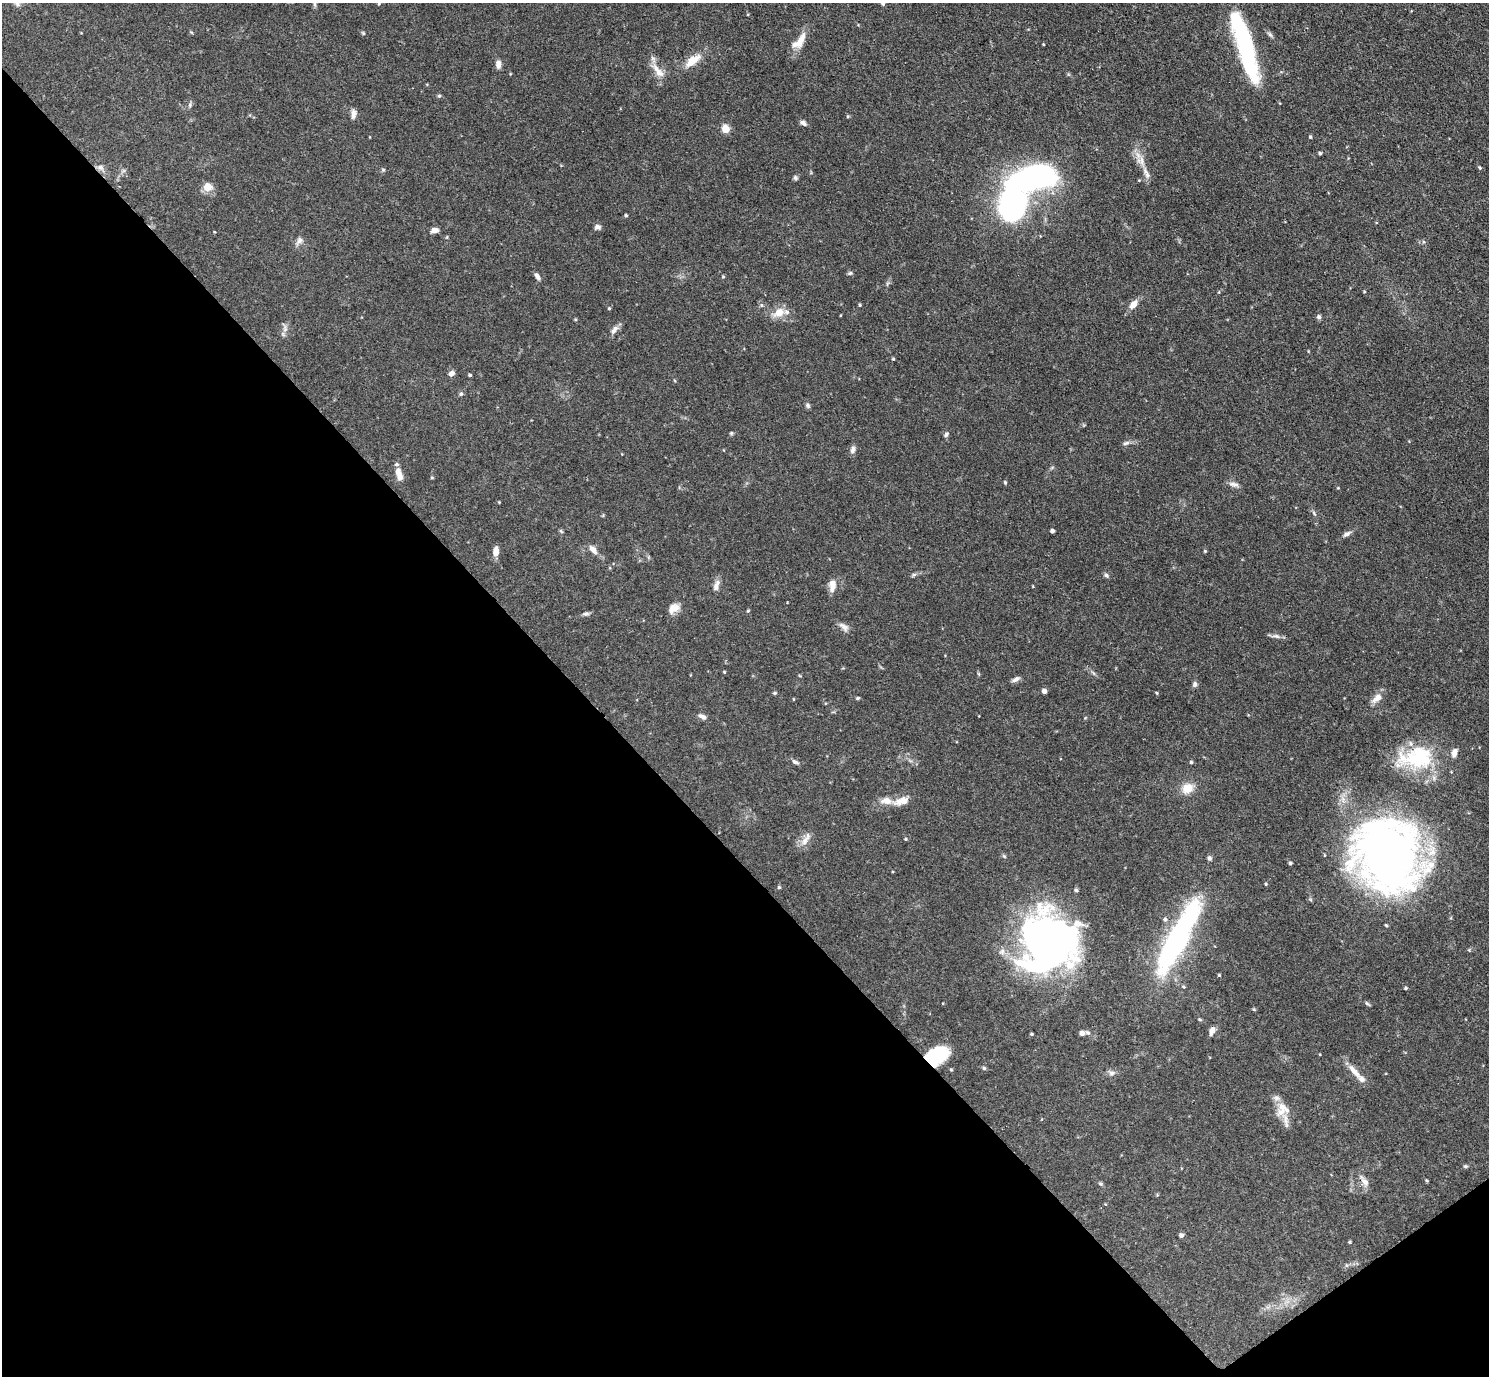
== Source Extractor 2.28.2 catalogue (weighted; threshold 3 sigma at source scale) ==
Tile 14 of 4 x 4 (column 2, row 4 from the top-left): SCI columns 1498-2984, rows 308-1681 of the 5969 x 5965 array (HDU 1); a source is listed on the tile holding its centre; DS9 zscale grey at full resolution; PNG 1491 x 1378 px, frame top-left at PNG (2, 3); no overlay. Shown black and unused: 40% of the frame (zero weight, under 3 of 4 exposures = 1% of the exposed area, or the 3 px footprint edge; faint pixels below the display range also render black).
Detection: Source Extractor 2.28.2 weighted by HDU 2 'WHT'; one run over the whole footprint, this tile lists its part. Background 0.0699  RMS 0.0041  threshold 0.0184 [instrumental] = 3 sigma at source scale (4.5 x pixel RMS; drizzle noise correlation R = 1.50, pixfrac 1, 0.05/0.05 arcsec/px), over >= 5 px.
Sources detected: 133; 6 inside a brighter object's white glare — not listed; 7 inside a brighter listed object's ellipse — not listed separately; the other 120 listed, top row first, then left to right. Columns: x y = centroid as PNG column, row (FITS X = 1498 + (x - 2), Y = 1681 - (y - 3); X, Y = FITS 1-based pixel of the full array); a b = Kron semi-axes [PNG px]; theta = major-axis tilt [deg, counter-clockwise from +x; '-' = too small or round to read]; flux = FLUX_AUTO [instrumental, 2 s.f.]
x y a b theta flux
314 3 9 5 -84 0.86
379 4 6 4 90 0.51
363 33 6 4 -46 0.51
1270 34 9 5 -45 0.94
800 41 28 9 65 5.2
1244 43 67 14 -74 56
1043 44 4 2 - 0.28
692 61 21 9 37 6.8
498 64 9 6 -88 2.4
656 68 17 8 -56 3.9
439 96 5 5 - 0.58
190 105 8 4 82 0.75
353 114 13 7 84 1.7
803 123 9 5 -29 1.2
726 129 5 5 - 13
1310 137 4 4 - 0.41
1320 153 3 3 - 0.64
100 167 10 8 -24 1.7
1480 168 6 4 -45 0.48
383 170 5 5 - 0.53
1146 173 20 7 -66 3.4
795 178 6 6 - 0.8
1032 178 48 21 21 120
207 187 9 9 - 4.5
1012 204 18 12 78 200
626 215 4 3 - 0.51
597 227 7 6 - 1.4
434 230 8 6 10 2
299 240 11 8 54 1.7
850 273 6 5 - 0.69
537 276 9 5 -58 1.5
723 277 5 3 - 0.4
1364 291 4 3 - 0.39
1133 304 11 7 51 3.4
761 305 5 5 - 0.68
860 305 4 4 - 0.41
609 308 4 4 - 0.39
779 312 17 11 23 5.3
1319 317 6 5 - 1
575 319 5 3 - 0.4
285 329 12 5 83 1.6
614 330 14 6 52 2.1
893 359 5 3 - 0.37
451 373 6 5 - 1.9
470 375 4 3 - 0.5
461 394 5 4 - 0.82
808 405 7 6 - 0.83
731 433 5 4 - 0.53
946 434 7 5 49 0.92
1126 443 10 5 16 1.2
853 450 10 6 75 1.5
399 474 18 7 -75 4
432 478 5 3 - 0.39
1005 482 5 4 - 0.45
1234 484 15 5 -13 1.6
1338 488 4 3 - 0.3
499 502 3 3 - 0.3
1314 513 7 4 -54 0.65
561 531 6 4 -45 0.52
1052 531 4 4 - 1.5
1347 534 11 5 30 1.5
593 549 13 7 -52 2.6
496 551 11 6 84 3.4
1205 551 4 3 - 0.42
914 574 7 4 19 0.75
1106 575 7 5 -24 0.9
716 585 16 7 71 2.3
832 585 15 8 86 3.5
674 608 15 10 29 3.9
748 611 4 4 - 0.45
586 614 9 5 12 0.99
844 627 14 7 -42 2.1
1276 636 12 5 -12 1.5
724 672 4 3 - 0.37
1016 679 12 5 29 1.4
1195 684 7 6 - 1
1044 691 5 4 - 1.7
775 693 5 4 - 0.54
1157 693 5 3 - 0.35
857 698 5 4 - 0.5
1377 698 16 8 42 3.2
793 699 4 3 - 0.3
702 716 11 5 -27 1.6
1416 758 52 29 8 32
795 762 10 5 -22 1.2
1191 762 4 4 - 0.59
1187 788 13 11 26 5.7
901 801 23 10 17 4.6
906 839 4 4 - 0.44
805 841 19 8 57 3.3
1209 858 6 5 - 0.93
1391 859 75 67 -48 280
1290 863 4 4 - 0.75
1266 884 4 3 - 0.42
779 887 5 5 - 0.5
1076 890 5 4 - 0.68
1175 943 66 21 62 80
1047 944 66 49 -85 170
1219 975 3 3 - 0.41
1183 987 5 4 - 0.52
1406 988 4 3 - 0.57
1367 1004 7 4 -40 0.59
1254 1009 5 4 - 0.45
1200 1020 5 3 - 0.41
1212 1031 10 6 70 2.1
1082 1033 7 6 - 1.9
1031 1034 4 3 - 0.45
936 1056 20 14 29 25
984 1068 5 5 - 0.56
951 1070 4 4 - 0.42
1354 1071 25 7 -49 4.3
1112 1073 10 6 7 1.4
1282 1110 23 19 81 7.1
1465 1166 6 5 - 0.63
1427 1180 4 3 - 0.42
1365 1182 13 8 -45 2.3
1101 1184 7 4 -31 0.61
1181 1235 6 5 - 0.91
1350 1242 4 3 - 0.44
1346 1265 6 4 -71 0.51
Overlapping masked pixels (flux is a lower limit): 1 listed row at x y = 936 1056
Isophote crosses this tile's border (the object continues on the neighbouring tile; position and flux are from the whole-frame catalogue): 3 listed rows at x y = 314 3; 379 4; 1391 859